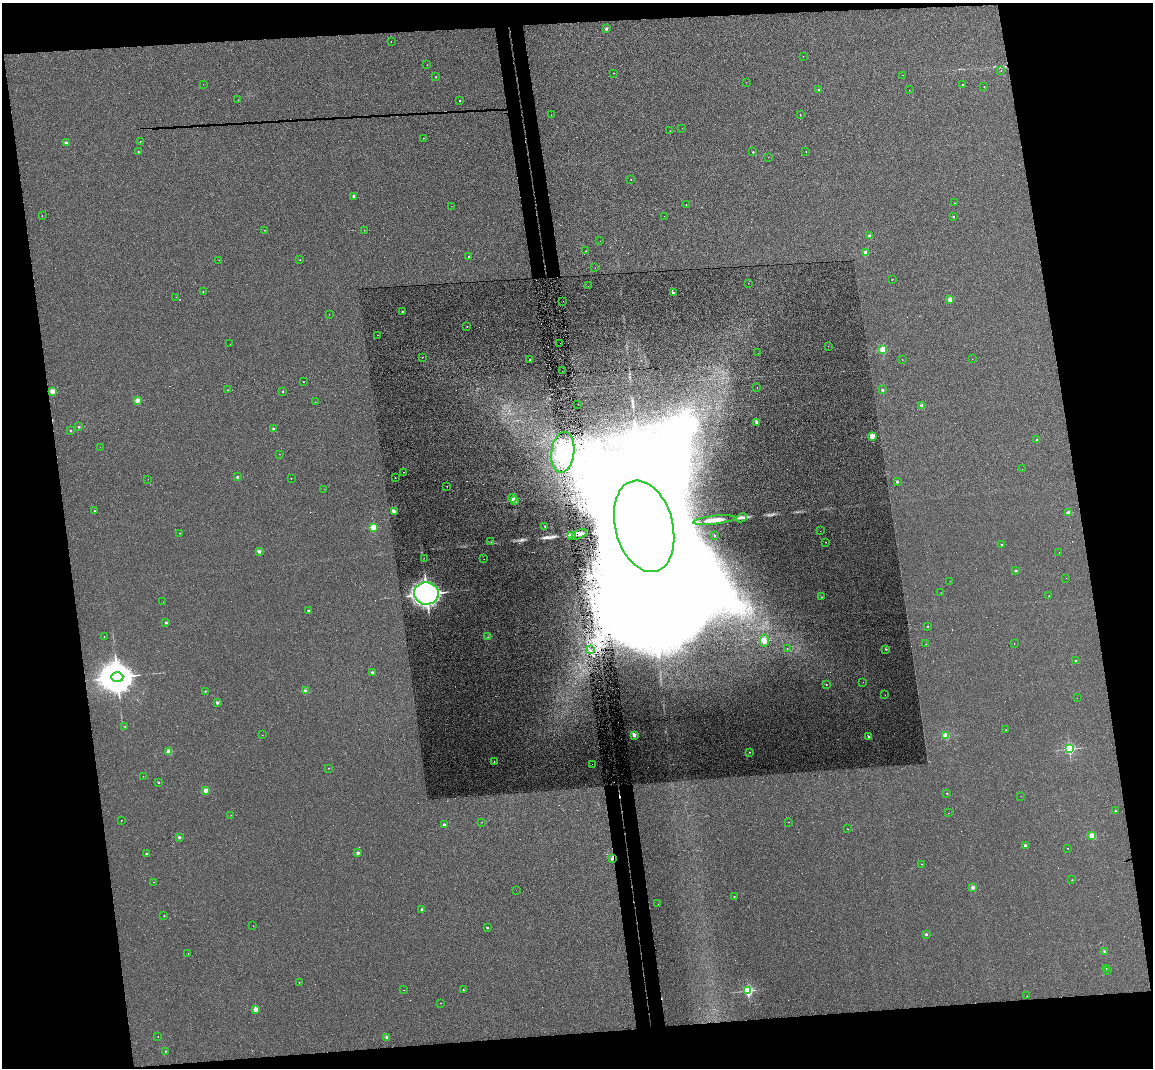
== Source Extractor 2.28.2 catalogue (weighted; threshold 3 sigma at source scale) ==
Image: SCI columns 57-4657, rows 139-4400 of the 4714 x 4645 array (HDU 1 of 3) = the unmasked area's bounding box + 8 px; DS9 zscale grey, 4 x 4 block average (1 PNG px = mean of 4 x 4 image px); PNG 1155 x 1070 px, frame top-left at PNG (2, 3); each listed source drawn as its Kron ellipse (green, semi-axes under 4 px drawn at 4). Shown black and unused: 19% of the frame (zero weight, under 4 of 8 exposures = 6% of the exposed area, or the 3 px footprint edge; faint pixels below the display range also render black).
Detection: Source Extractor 2.28.2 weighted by HDU 2 'WHT'. Background 0.00602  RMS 0.0054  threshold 0.022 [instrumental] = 3 sigma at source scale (4.09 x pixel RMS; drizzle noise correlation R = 1.36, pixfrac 0.8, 0.05/0.05 arcsec/px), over >= 5 px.
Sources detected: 261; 7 too faint to see at this stretch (4 x 4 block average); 25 inside a brighter object's white glare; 18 cosmic-ray / hot-pixel residue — neither listed nor drawn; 4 coinciding with a brighter row at this scale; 3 inside a brighter listed object's ellipse — not listed separately; the other 204 listed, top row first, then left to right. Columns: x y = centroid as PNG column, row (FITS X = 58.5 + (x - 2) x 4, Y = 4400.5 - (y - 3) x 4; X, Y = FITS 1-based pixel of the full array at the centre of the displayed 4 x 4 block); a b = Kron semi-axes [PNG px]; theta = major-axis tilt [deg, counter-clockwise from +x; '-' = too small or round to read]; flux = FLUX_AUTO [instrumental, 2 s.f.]
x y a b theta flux
606 29 2 2 - 16
391 42 2 2 - 0.69
803 56 2 2 - 0.57
427 65 2 2 - 0.95
1001 70 2 2 - 0.61
614 73 2 2 - 0.83
903 75 2 2 - 0.44
436 77 2 2 - 2.7
746 82 2 2 - 0.65
203 84 2 2 - 0.64
963 85 2 2 - 3.6
984 86 2 2 - 2.4
819 90 2 2 - 7.2
909 90 2 2 - 0.61
238 100 2 2 - 1.4
459 100 2 2 - 1.1
551 115 2 2 - 0.87
800 115 2 2 - 2.2
682 128 2 2 - 0.85
670 131 2 2 - 2.4
423 138 2 2 - 1.1
140 141 2 2 - 2.7
66 143 2 2 - 31
806 151 2 2 - 1.4
138 152 2 2 - 1.5
753 152 2 2 - 7.6
768 157 2 2 - 0.5
631 180 2 2 - 1.7
353 196 2 2 - 16
954 203 2 2 - 0.66
686 204 2 2 - 0.51
451 206 2 2 - 0.61
42 216 2 2 - 0.49
664 216 2 2 - 0.39
953 217 2 2 - 6.1
265 230 2 2 - 1.1
364 230 2 2 - 0.62
869 236 2 2 - 36
600 241 2 2 - 0.66
586 251 2 2 - 0.76
865 252 2 2 - 47
468 257 2 2 - 2.4
219 260 2 2 - 0.77
300 260 2 2 - 2
595 268 2 2 - 2.1
892 279 2 2 - 2.5
748 283 2 2 - 0.64
588 286 2 2 - 0.43
203 291 2 2 - 1.5
673 293 2 2 - 7.3
176 297 2 2 - 0.31
950 299 2 2 - 52
563 301 2 2 - 0.72
402 311 2 2 - 7
329 314 2 2 - 0.5
467 327 2 2 - 0.82
378 335 2 2 - 0.77
560 343 2 2 - 0.36
230 344 2 2 - 0.82
828 346 2 2 - 0.41
883 350 2 2 - 160
758 353 2 2 - 0.29
422 357 2 2 - 0.72
972 359 2 2 - 0.53
530 360 2 2 - 2.7
902 360 2 2 - 0.6
562 371 2 2 - 0.77
303 382 2 2 - 1.3
757 388 2 2 - 0.44
228 390 2 2 - 4.3
882 390 2 2 - 16
53 391 2 2 - 91
283 391 2 2 - 7.7
138 400 2 2 - 65
315 402 2 2 - 2.1
578 404 2 2 - 0.83
922 406 2 2 - 39
756 422 2 2 - 7.6
79 427 2 2 - 6.3
273 428 2 2 - 11
70 431 2 2 - 5.7
872 436 2 2 - 41
1037 439 2 2 - 3
100 447 2 2 - 0.25
563 452 20 11 83 110
279 454 2 2 - 0.86
1022 469 2 2 - 0.33
404 472 2 2 - 0.99
237 477 2 2 - 11
291 478 2 2 - 1.7
395 478 2 2 - 1.7
148 479 2 2 - 0.39
897 481 2 2 - 19
447 486 2 2 - 0.93
324 489 2 2 - 0.57
513 498 4 3 - 6.3
514 501 3 2 - 25
95 511 2 2 - 4.3
394 512 3 3 - 17
1068 513 2 2 - 42
742 518 6 2 27 7.1
714 520 21 4 6 31
545 526 2 2 - 5.2
644 526 47 28 -75 160000
373 527 2 2 - 130
820 531 2 2 - 0.76
180 533 2 2 - 2.2
579 534 8 3 23 14
571 535 3 2 - 4.3
715 535 2 2 - 3.8
491 542 2 2 - 0.7
826 542 2 2 - 1
1001 545 2 2 - 5.1
259 551 2 2 - 29
1059 553 2 2 - 0.57
424 558 2 2 - 0.33
484 559 2 2 - 0.42
1016 570 2 2 - 10
1066 578 2 2 - 0.38
950 581 2 2 - 0.38
426 593 12 11 - 770
941 593 2 2 - 0.96
1049 596 2 2 - 2.1
822 597 2 2 - 1.4
163 602 2 2 - 0.79
308 610 2 2 - 4.8
166 623 2 2 - 13
927 626 2 2 - 1.5
104 636 2 2 - 0.65
488 637 2 2 - 0.68
764 641 6 3 88 11
926 644 2 2 - 0.79
1014 644 2 2 - 0.67
787 649 2 2 - 0.94
886 649 2 2 - 2.9
590 650 2 2 - 1.1
1075 660 2 2 - 3.6
372 672 2 2 - 13
117 677 6 4 1 9700
863 682 2 2 - 0.77
826 685 2 2 - 3.7
205 691 2 2 - 2.9
306 691 2 2 - 46
885 695 2 2 - 0.77
1077 698 2 2 - 0.49
217 703 2 2 - 22
125 726 2 2 - 5.3
1006 730 2 2 - 1.2
262 735 2 2 - 0.59
634 735 2 2 - 8.1
946 735 2 2 - 110
869 737 2 2 - 6.7
1069 749 2 2 - 400
169 751 2 2 - 85
749 752 2 2 - 2.4
494 761 2 2 - 1.3
592 764 2 2 - 0.42
328 768 2 2 - 2
143 776 2 2 - 0.46
158 782 2 2 - 5.6
206 790 2 2 - 60
947 793 2 2 - 2.2
1021 796 2 2 - 0.86
1115 811 2 2 - 4.8
949 813 2 2 - 0.61
231 815 2 2 - 0.98
121 820 2 2 - 1.1
482 822 2 2 - 0.54
788 822 2 2 - 0.5
444 824 2 2 - 11
848 829 2 2 - 1.8
1092 836 2 2 - 78
179 837 2 2 - 19
1025 845 2 2 - 13
1068 848 2 2 - 1.1
358 853 2 2 - 26
146 854 2 2 - 8.6
612 859 2 2 - 13
921 864 2 2 - 1.2
1072 880 2 2 - 2.8
153 882 2 2 - 0.72
973 887 2 2 - 35
516 890 2 2 - 0.42
734 896 2 2 - 2.1
658 904 2 2 - 0.73
422 909 2 2 - 15
164 916 2 2 - 2.2
253 926 2 2 - 1.1
487 927 2 2 - 8
926 934 2 2 - 14
1104 951 2 2 - 2.2
188 953 2 2 - 0.95
1106 968 2 2 - 0.68
1108 970 2 2 - 0.7
299 982 2 2 - 1.4
403 990 2 2 - 2.2
463 990 2 2 - 2.6
748 991 2 2 - 410
1027 996 2 2 - 0.65
441 1003 2 2 - 0.87
256 1009 2 2 - 58
158 1036 2 2 - 2.3
387 1037 2 2 - 16
165 1051 2 2 - 3.9
Overlapping masked pixels (flux is a lower limit): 1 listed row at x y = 612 859
Diffuse or blended objects may show on this block-average render without a row.